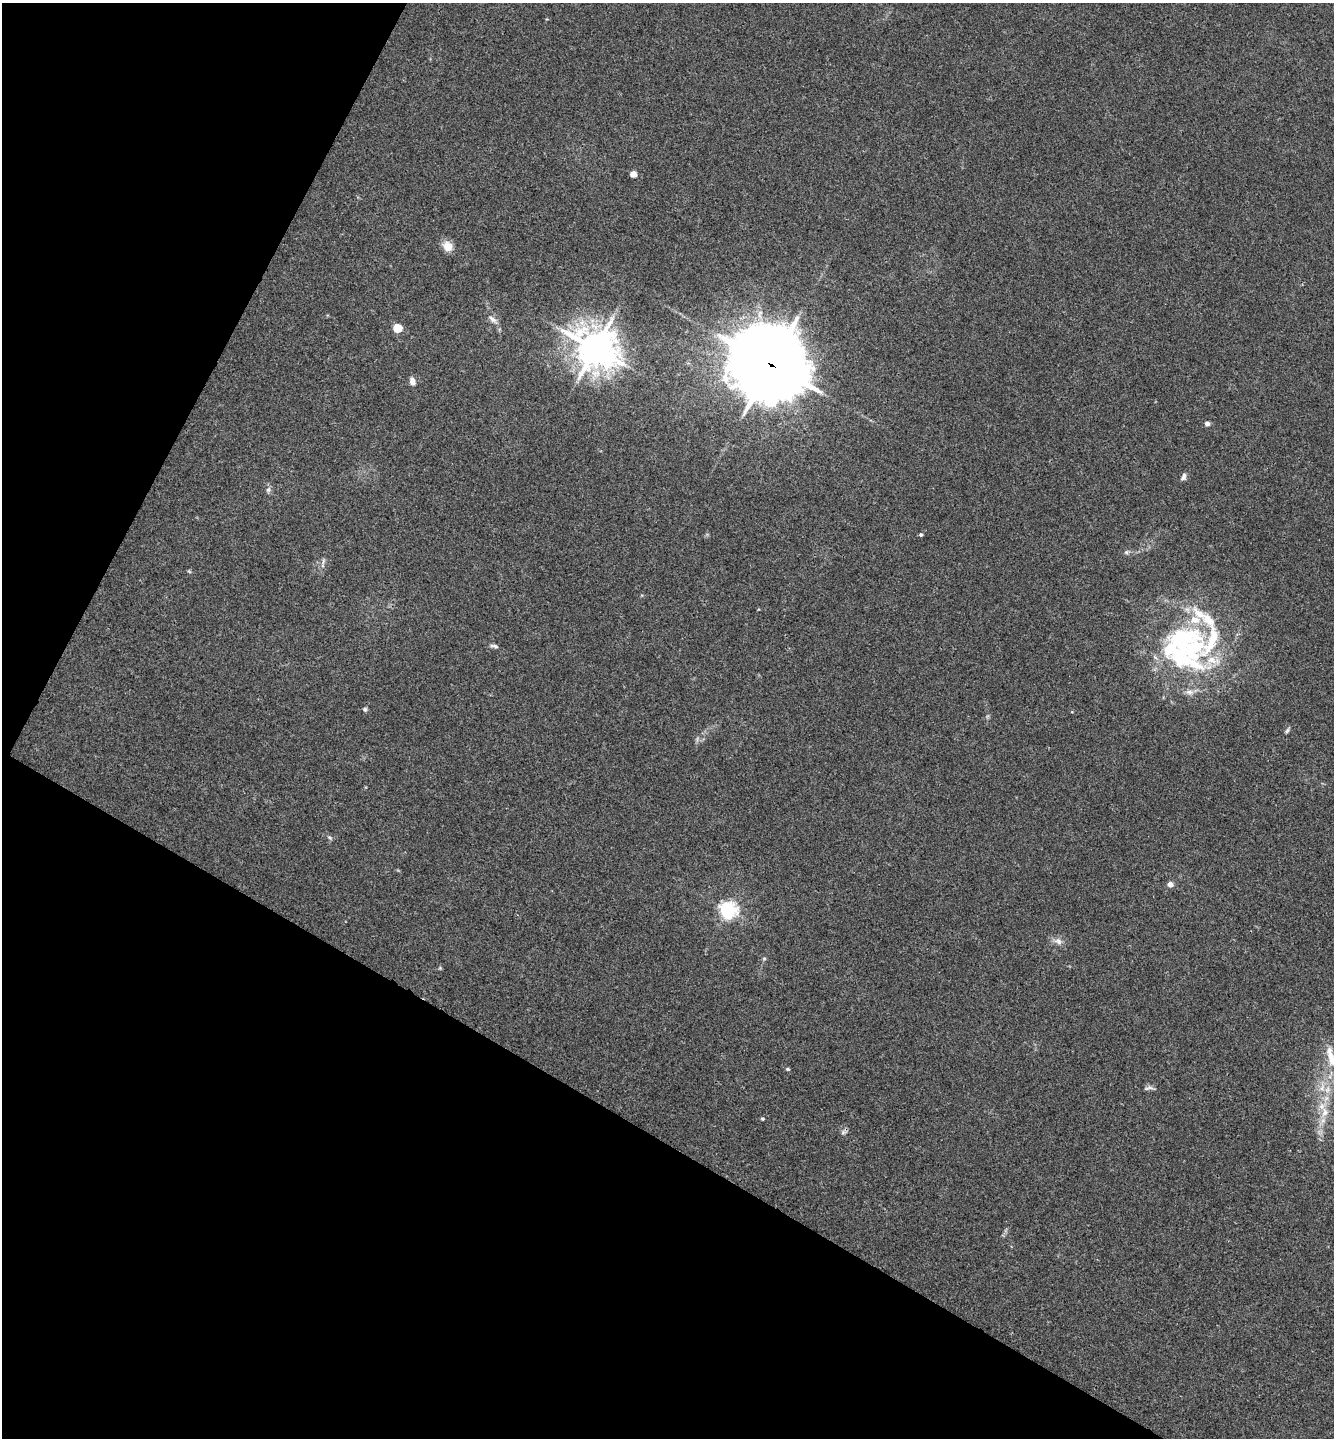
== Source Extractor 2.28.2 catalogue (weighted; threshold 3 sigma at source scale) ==
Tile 9 of 4 x 4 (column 1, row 3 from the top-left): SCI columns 148-1479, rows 1442-2877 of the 5761 x 5752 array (HDU 1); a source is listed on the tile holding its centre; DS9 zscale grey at full resolution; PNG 1336 x 1440 px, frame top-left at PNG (2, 3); no overlay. Shown black and unused: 29% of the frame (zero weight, under 3 of 4 exposures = <1% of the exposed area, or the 3 px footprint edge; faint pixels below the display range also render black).
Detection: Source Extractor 2.28.2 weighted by HDU 2 'WHT'; one run over the whole footprint, this tile lists its part. Background 0.0243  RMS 0.0045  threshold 0.0201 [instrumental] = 3 sigma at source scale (4.5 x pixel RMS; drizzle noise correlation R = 1.50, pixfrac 1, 0.05/0.05 arcsec/px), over >= 5 px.
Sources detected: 37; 7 inside a brighter listed object's ellipse — not listed separately; the other 30 listed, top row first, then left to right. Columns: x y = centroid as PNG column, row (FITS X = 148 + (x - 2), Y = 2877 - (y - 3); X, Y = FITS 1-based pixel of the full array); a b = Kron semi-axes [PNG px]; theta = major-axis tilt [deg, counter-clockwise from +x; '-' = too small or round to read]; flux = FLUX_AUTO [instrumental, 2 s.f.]
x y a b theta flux
633 174 5 4 - 5.6
447 246 12 11 - 4.4
492 319 14 6 -41 2.3
397 328 5 5 - 18
595 348 13 12 - 980
771 364 27 24 -38 3800
412 382 9 7 -73 2.4
1207 424 4 4 - 2.6
1183 477 9 6 68 1.5
268 489 8 6 68 1.1
921 534 4 4 - 0.8
1126 552 6 5 - 0.8
323 561 9 4 77 0.96
1182 640 45 31 27 52
494 646 12 4 -11 1.2
1212 660 23 10 -10 7.3
1189 692 11 6 -6 2.2
365 709 5 5 - 0.83
1287 731 7 5 62 0.88
330 837 7 3 -19 0.68
1170 884 5 4 - 3.1
728 910 7 6 - 160
1058 941 11 8 -44 2.3
764 959 6 4 19 0.53
1331 1057 31 9 -76 7.7
788 1069 6 4 -26 0.67
1149 1088 15 4 10 1.4
1322 1088 10 7 73 3
1325 1112 14 10 -90 5.1
762 1119 5 4 - 0.54
Overlapping masked pixels (flux is a lower limit): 1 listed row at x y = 771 364
Isophote crosses this tile's border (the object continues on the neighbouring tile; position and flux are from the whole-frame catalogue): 1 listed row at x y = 1331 1057